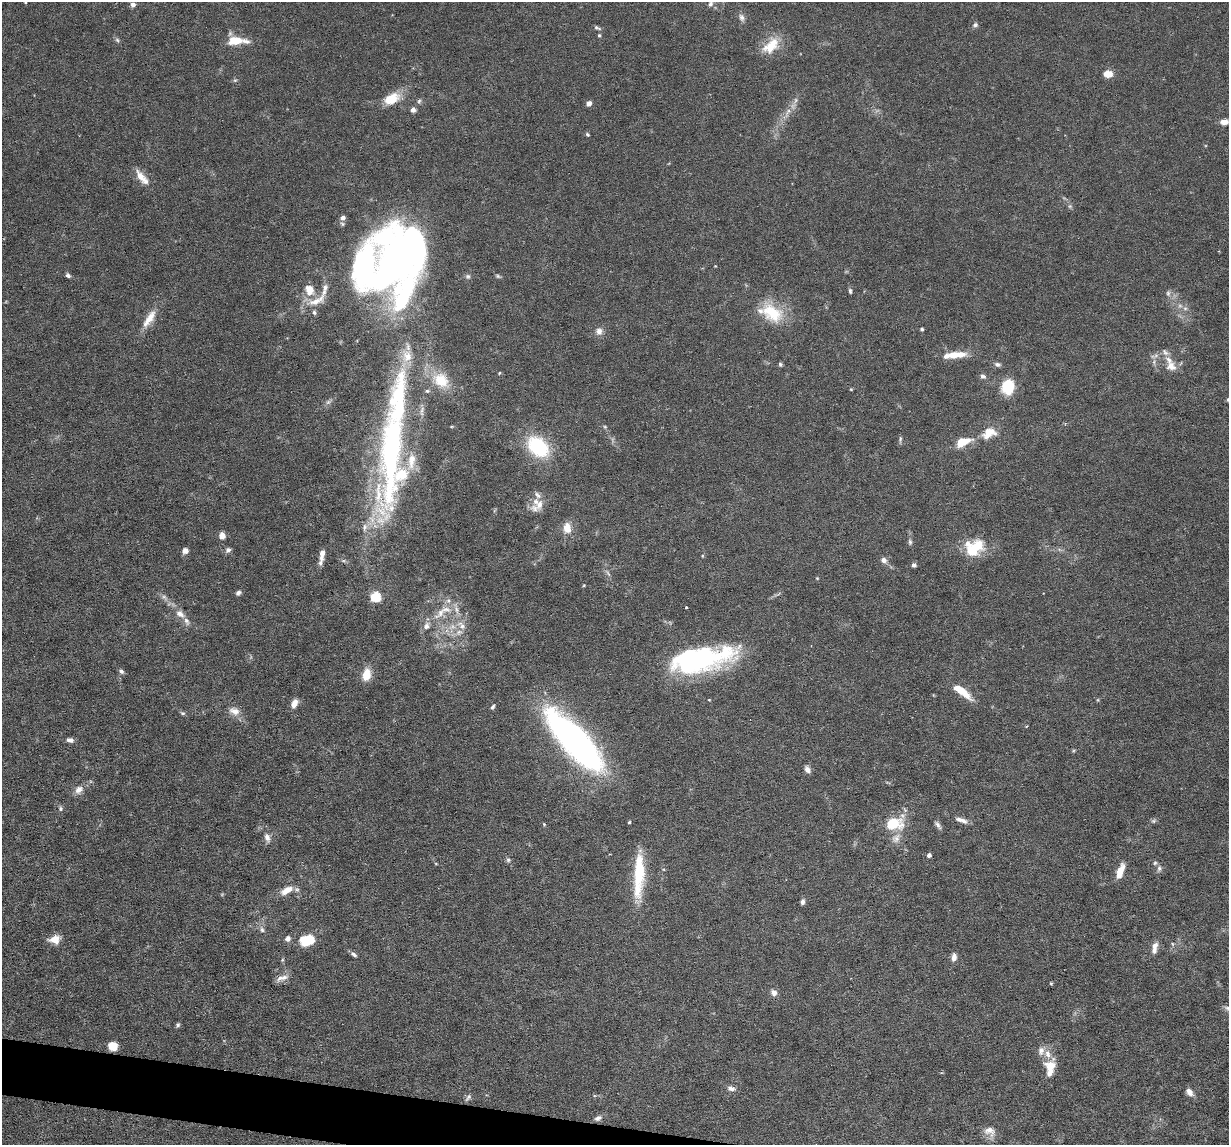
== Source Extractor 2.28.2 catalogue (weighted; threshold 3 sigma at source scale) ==
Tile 7 of 4 x 4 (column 3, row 2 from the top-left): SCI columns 2454-3680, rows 2405-3547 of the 4906 x 4927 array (HDU 1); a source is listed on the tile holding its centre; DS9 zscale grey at full resolution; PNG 1231 x 1147 px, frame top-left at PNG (2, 2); no overlay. Shown black and unused: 2% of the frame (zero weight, under 3 of 6 exposures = <1% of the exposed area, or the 3 px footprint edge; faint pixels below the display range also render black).
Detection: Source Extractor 2.28.2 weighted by HDU 2 'WHT'; one run over the whole footprint, this tile lists its part. Background 0.0968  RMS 0.0042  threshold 0.0172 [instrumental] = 3 sigma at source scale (4.09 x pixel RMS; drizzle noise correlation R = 1.36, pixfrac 0.8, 0.05/0.05 arcsec/px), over >= 5 px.
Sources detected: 151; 5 inside a brighter object's white glare — not listed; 24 inside a brighter listed object's ellipse — not listed separately; the other 122 listed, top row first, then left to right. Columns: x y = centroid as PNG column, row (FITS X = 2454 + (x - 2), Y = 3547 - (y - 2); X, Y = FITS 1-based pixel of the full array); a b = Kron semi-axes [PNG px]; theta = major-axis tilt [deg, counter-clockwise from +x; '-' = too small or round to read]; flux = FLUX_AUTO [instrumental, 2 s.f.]
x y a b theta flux
25 2 3 2 - 0.3
710 4 8 6 57 1.2
133 5 6 6 - 1.3
742 17 10 7 -70 1.5
975 25 7 5 28 0.92
597 28 9 5 -23 0.83
599 35 5 4 - 0.5
117 40 7 5 -46 0.76
236 41 20 8 0 8.9
771 46 27 15 45 8.5
1108 74 9 7 0 4.4
391 99 20 12 28 8.6
419 101 7 4 46 0.72
589 103 5 5 - 1.8
793 106 10 6 82 1.8
413 110 6 6 - 1.3
1224 122 9 6 7 2.4
587 134 5 4 - 0.55
142 177 23 8 -51 4.6
1070 206 6 4 44 0.62
343 218 5 5 - 2.2
413 243 55 31 -33 89
68 275 6 5 - 0.94
468 276 8 7 - 0.95
498 276 6 5 - 0.65
408 286 57 24 70 45
309 290 13 10 -70 4.9
850 291 7 4 -82 0.72
1168 293 6 5 - 0.85
317 301 28 9 26 5.5
1185 308 7 4 0 0.86
314 312 6 5 - 0.79
772 313 31 20 -33 15
149 319 28 9 56 6.1
922 329 4 4 - 0.6
599 331 10 9 - 2.2
955 355 28 8 5 7.1
1156 355 7 4 19 1
780 364 5 5 - 0.65
997 364 8 5 -30 1.1
1171 366 16 13 -50 4.3
499 373 5 3 - 0.31
983 376 8 6 -6 1.1
441 380 24 18 -40 11
1008 387 11 9 74 17
851 389 5 3 - 0.33
1228 400 5 5 - 0.69
328 402 8 5 44 0.98
605 427 6 4 -44 0.53
989 433 19 12 24 6.3
900 439 8 5 82 0.73
963 442 18 9 21 7.5
538 447 16 11 -42 38
391 452 164 30 85 140
539 505 14 9 72 3.6
567 528 13 9 -86 4.7
222 536 8 7 - 2.2
910 542 8 5 -80 0.86
228 550 7 6 - 1.2
185 551 6 6 - 2.1
971 551 22 14 -50 9.3
322 553 7 5 66 1.9
883 560 7 6 - 2
320 563 8 6 61 1.1
914 565 5 5 - 1.1
608 573 10 4 -56 0.87
584 585 5 3 - 0.34
238 593 6 5 - 1.1
164 597 7 6 - 1.1
686 608 3 3 - 0.53
456 609 12 5 -76 2
440 613 24 9 48 6.3
180 614 13 9 -37 3
462 626 14 8 -50 3.2
700 659 67 24 11 69
121 671 7 5 -43 1
366 675 11 7 79 7.5
962 691 25 7 -38 7.6
294 703 10 6 65 2.9
492 707 6 4 55 0.8
234 711 16 10 -22 3.4
183 713 7 5 -26 0.71
70 740 8 5 -12 1.6
575 742 61 19 -48 190
807 769 9 6 -59 1.7
79 790 12 10 40 2.8
60 809 6 6 - 0.83
961 820 17 6 -18 2.4
1153 821 6 5 - 0.69
629 822 4 3 - 0.48
893 823 12 8 1 18
544 824 5 4 - 0.42
938 825 13 5 -56 1.3
267 837 12 7 -68 2.1
896 838 14 9 53 3
929 855 4 4 - 1.5
508 860 6 6 - 0.74
1159 868 9 6 89 1.1
1120 872 16 6 71 5.6
639 875 56 11 87 20
287 890 17 8 28 4.7
802 902 6 4 79 1.2
262 930 8 6 -73 1.1
288 938 7 6 - 1.5
55 939 12 9 9 4.5
307 940 15 10 11 11
1154 945 9 8 - 2.4
354 954 9 4 -33 0.98
954 957 9 6 85 2.3
284 977 12 7 25 2.5
1051 983 5 3 - 0.4
774 992 8 7 - 1.8
1228 1008 9 5 -8 1.1
178 1025 6 5 - 0.72
113 1046 8 7 - 6
1047 1054 12 8 -71 3.2
1050 1065 11 10 - 6.1
731 1088 9 6 -13 1.7
1189 1092 10 6 -50 2.5
468 1097 11 5 49 0.97
598 1118 10 6 28 1.5
990 1131 17 12 -27 3.5
Isophote crosses this tile's border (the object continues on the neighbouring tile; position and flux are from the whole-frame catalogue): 3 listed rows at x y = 25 2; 1228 400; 1228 1008